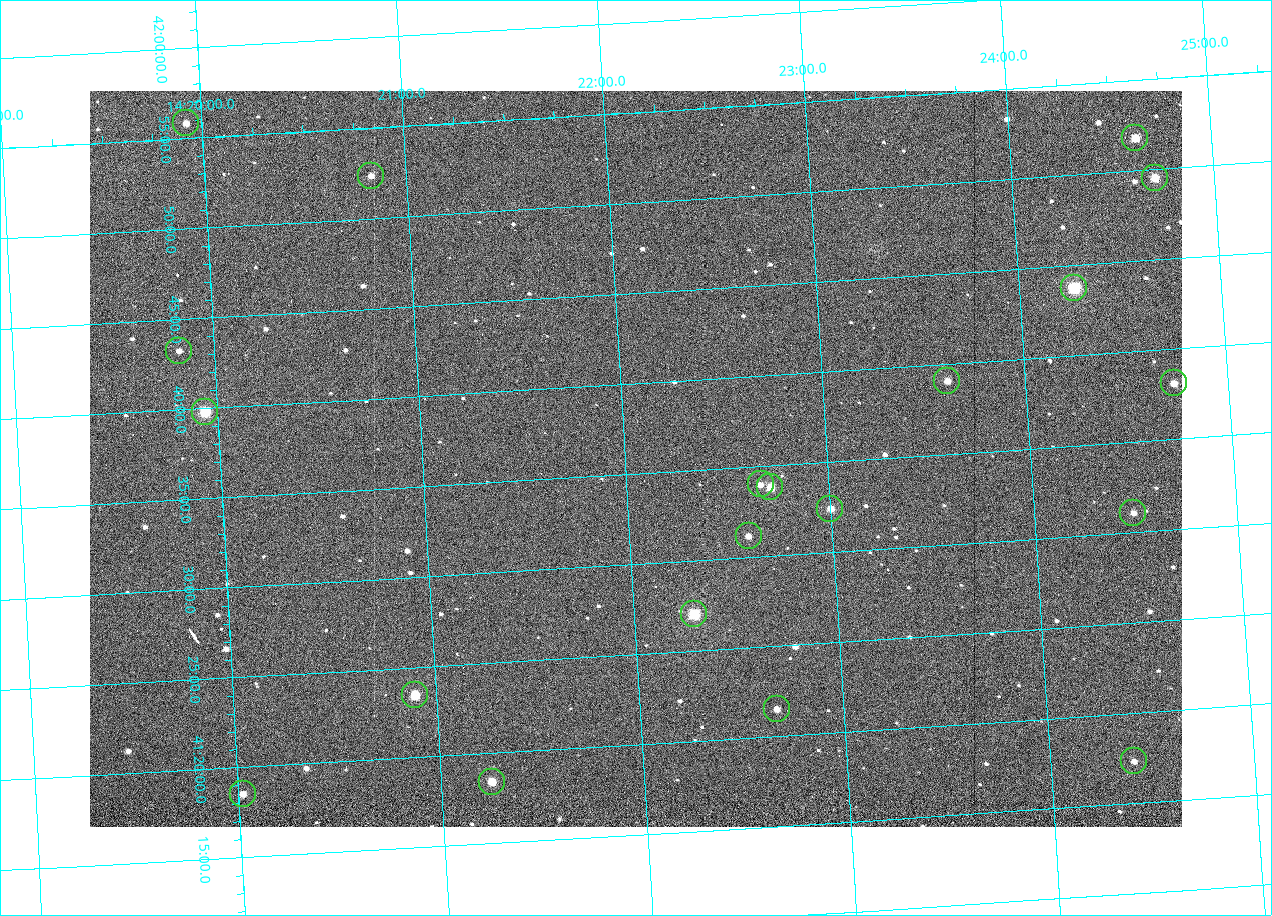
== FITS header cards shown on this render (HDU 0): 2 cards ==
NAXIS1  =                 1092
NAXIS2  =                  736

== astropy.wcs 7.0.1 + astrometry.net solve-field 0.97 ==
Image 1092 x 736 px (HDU 0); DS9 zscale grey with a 90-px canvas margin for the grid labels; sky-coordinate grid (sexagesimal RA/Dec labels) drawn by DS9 from the SOLVED WCS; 20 Tycho-2 reference stars matched to detected sources circled (green)
Header WCS: none
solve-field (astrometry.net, Tycho-2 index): SOLVED blind (the file carries no WCS)
Solved WCS: RA---TAN-SIP/DEC--TAN-SIP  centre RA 14:22:03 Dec +41:36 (215.51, +41.60 deg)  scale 3.33 arcsec/px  FOV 60.6' x 40.8'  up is +3 deg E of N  parity flipped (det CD > 0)
(file carries no celestial WCS; the grid is the blind solution)
Tycho-2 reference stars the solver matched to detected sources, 20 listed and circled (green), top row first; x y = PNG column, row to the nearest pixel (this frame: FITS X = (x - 90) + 1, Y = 736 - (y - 91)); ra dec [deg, ICRS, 3 dp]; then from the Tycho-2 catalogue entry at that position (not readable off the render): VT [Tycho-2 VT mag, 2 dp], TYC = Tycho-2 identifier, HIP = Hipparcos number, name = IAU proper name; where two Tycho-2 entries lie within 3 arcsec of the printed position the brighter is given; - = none
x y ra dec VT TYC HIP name
186 123 214.980 +41.931 11.35 3038-237-1 - -
1135 138 216.156 +41.863 10.20 3038-555-1 - -
371 176 215.206 +41.873 11.51 3038-538-1 - -
1155 178 216.177 +41.826 10.45 3038-108-1 - -
1074 288 216.068 +41.729 8.81 3038-334-1 70409 -
179 351 214.956 +41.721 12.00 3038-491-1 - -
947 381 215.904 +41.651 11.40 3038-603-1 - -
1174 383 216.183 +41.635 11.01 3038-413-1 - -
205 412 214.985 +41.663 9.23 3038-464-1 - -
761 484 215.666 +41.567 11.76 3038-461-1 - -
770 487 215.677 +41.563 10.23 3038-459-1 - -
830 509 215.750 +41.540 11.12 3038-479-1 - -
1133 513 216.123 +41.518 12.02 3038-258-1 - -
749 536 215.647 +41.519 11.59 3038-488-1 - -
694 614 215.574 +41.451 8.73 3038-566-1 70240 -
415 695 215.224 +41.391 9.78 3038-588-1 - -
777 709 215.668 +41.358 11.71 3038-531-1 - -
1134 761 216.103 +41.289 12.07 3038-286-1 - -
492 782 215.313 +41.307 10.54 3038-302-1 - -
243 794 215.006 +41.309 11.67 3038-298-1 - -